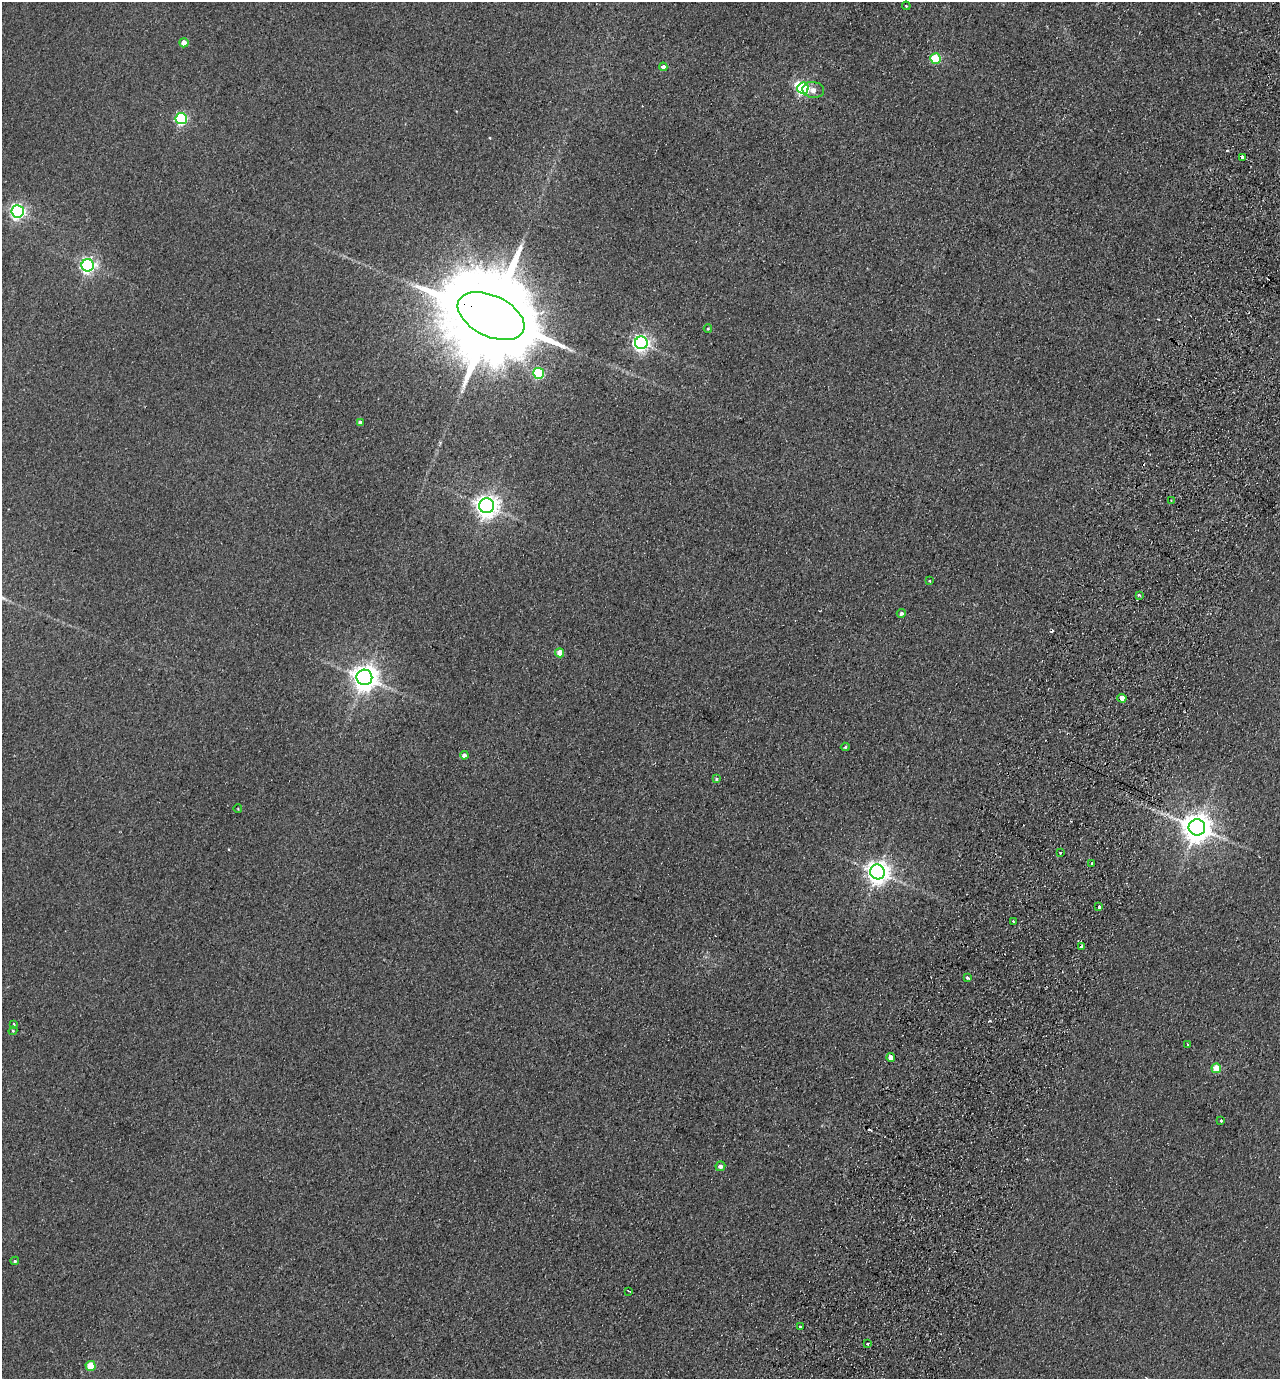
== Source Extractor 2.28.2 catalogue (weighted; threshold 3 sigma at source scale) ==
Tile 10 of 4 x 4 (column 2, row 3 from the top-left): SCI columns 1473-2750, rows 1403-2779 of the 5630 x 5558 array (HDU 1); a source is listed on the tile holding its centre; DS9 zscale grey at full resolution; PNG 1282 x 1381 px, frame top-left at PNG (2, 2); each listed source drawn as its Kron ellipse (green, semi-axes under 4 px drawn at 4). Shown black and unused: <1% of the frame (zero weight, under 2 of 3 exposures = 3% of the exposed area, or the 3 px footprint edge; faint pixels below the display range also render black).
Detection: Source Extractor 2.28.2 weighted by HDU 2 'WHT'; one run over the whole footprint, this tile lists its part. Background 0.116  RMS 0.012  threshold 0.0549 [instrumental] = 3 sigma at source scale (4.5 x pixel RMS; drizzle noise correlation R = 1.50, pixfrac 1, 0.05/0.05 arcsec/px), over >= 5 px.
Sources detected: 53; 1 inside a brighter object's white glare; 5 cosmic-ray / hot-pixel residue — neither listed nor drawn; the other 47 listed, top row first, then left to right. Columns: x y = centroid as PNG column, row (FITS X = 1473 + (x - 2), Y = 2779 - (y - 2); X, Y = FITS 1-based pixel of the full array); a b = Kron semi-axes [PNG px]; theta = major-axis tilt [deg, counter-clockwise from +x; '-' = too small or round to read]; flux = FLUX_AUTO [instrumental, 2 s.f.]
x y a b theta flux
906 6 4 3 - 1.1
184 43 4 4 - 13
936 59 5 5 - 57
663 67 4 3 - 11
803 88 6 5 - 210
813 90 11 8 -8 8.4
181 118 5 5 - 170
1242 157 4 3 - 9.9
18 211 6 6 - 370
88 265 6 6 - 400
491 316 36 20 -26 32000
708 329 4 3 - 1.1
641 343 6 6 - 410
539 373 5 5 - 99
360 422 4 4 - 2.8
1171 501 4 2 - 1.1
487 506 7 7 - 1000
929 581 3 3 - 0.86
1139 595 3 3 - 2.2
901 613 4 4 - 3.2
560 653 4 4 - 15
364 677 8 8 - 1400
1122 698 4 4 - 14
845 747 4 4 - 1.9
464 755 4 4 - 4.5
716 779 4 3 - 1.6
238 809 4 3 - 0.81
1197 827 8 8 - 1900
1060 853 3 2 - 2.3
1091 863 3 3 - 2.6
877 872 7 7 - 980
1099 907 3 3 - 3.8
1013 922 3 2 - 1.6
1081 946 3 3 - 3.9
967 978 4 3 - 4.4
14 1024 3 3 - 2.1
13 1031 4 4 - 1.4
1187 1044 4 2 - 1.4
891 1057 4 4 - 8.9
1216 1068 5 4 - 29
1221 1121 3 3 - 1.9
720 1166 5 5 - 4.3
15 1261 4 4 - 1.6
629 1291 3 2 - 1
800 1327 3 3 - 4.1
867 1344 3 2 - 1.7
91 1366 5 5 - 38
Overlapping masked pixels (flux is a lower limit): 3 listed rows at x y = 491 316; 1122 698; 1197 827